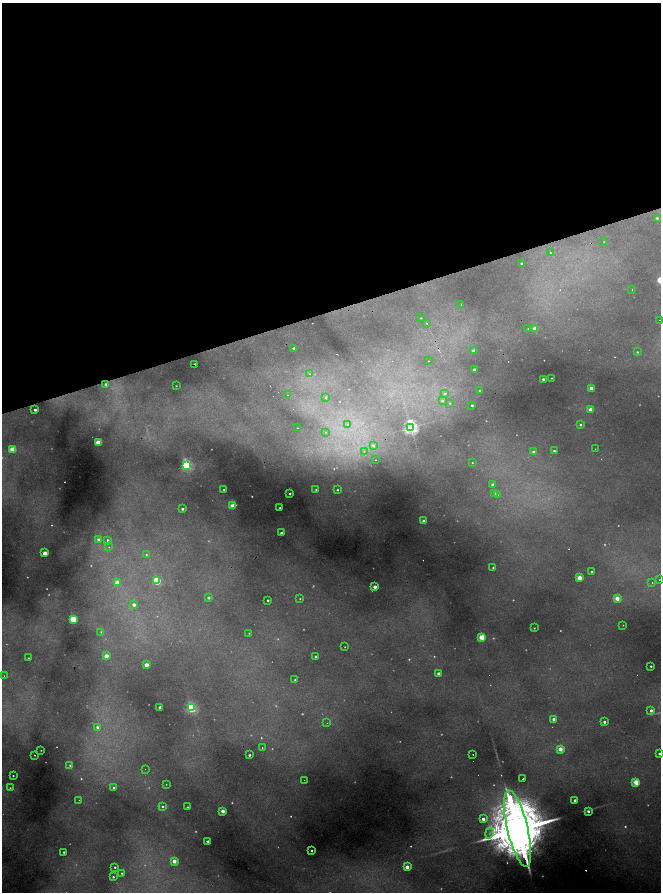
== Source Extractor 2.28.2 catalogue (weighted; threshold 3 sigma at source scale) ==
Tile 2 of 4 x 4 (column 2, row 1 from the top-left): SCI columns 1538-2854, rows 5343-7122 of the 5831 x 7122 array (HDU 1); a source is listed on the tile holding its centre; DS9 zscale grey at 2 x 2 block average (1 PNG px = mean of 2 x 2 image px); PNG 663 x 894 px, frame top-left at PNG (2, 3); each listed source drawn as its Kron ellipse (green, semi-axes under 4 px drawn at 4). Shown black and unused: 35% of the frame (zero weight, under 2 of 4 exposures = <1% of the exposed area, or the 3 px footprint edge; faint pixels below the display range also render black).
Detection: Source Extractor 2.28.2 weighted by HDU 2 'WHT'; one run over the whole footprint, this tile lists its part. Background 0.541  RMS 0.021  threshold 0.093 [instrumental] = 3 sigma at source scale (4.5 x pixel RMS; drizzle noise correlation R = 1.50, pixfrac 1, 0.05/0.05 arcsec/px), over >= 5 px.
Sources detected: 183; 40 too faint to see at this stretch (2 x 2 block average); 11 cosmic-ray / hot-pixel residue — neither listed nor drawn; the other 132 listed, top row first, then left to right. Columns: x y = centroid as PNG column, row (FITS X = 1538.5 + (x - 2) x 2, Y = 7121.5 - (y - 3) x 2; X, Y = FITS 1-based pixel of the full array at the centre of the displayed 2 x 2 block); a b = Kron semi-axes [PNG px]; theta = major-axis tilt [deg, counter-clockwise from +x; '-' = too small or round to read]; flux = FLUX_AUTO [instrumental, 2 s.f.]
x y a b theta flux
657 218 2 2 - 8.8
604 242 2 2 - 1.8
550 253 2 2 - 2.5
522 264 2 2 - 16
632 290 2 2 - 3.5
461 304 2 2 - 4.5
421 318 2 2 - 3.9
659 320 2 2 - 1.9
427 323 2 2 - 6.8
528 329 2 2 - 3.2
535 329 3 2 - 74
294 348 2 2 - 12
474 351 3 2 - 27
637 352 2 2 - 5.6
428 361 2 2 - 1.8
195 364 3 2 - 9.3
474 370 2 2 - 18
310 374 3 3 - 7.3
551 378 2 2 - 3.3
543 379 2 2 - 14
106 384 2 2 - 11
176 386 2 2 - 2.5
592 388 3 2 - 48
480 391 2 2 - 8.2
445 393 4 3 - 7.5
288 395 3 2 - 4.1
326 397 3 3 - 6.4
442 401 4 4 - 12
450 403 2 2 - 9.1
472 405 2 2 - 9.9
591 409 3 2 - 48
35 410 2 2 - 14
348 425 3 3 - 5.6
580 425 3 3 - 8.3
411 427 4 4 - 1800
297 428 2 2 - 3
326 432 2 2 - 3.2
98 442 3 3 - 150
373 446 3 3 - 9.8
13 449 3 3 - 160
595 449 2 2 - 1.7
364 451 3 3 - 4.2
554 451 2 2 - 9.3
533 452 3 3 - 13
375 460 2 2 - 4.1
472 463 2 2 - 4.3
187 465 3 3 - 850
493 485 2 2 - 25
224 489 2 2 - 4
316 489 2 2 - 4.5
337 490 3 2 - 5.1
290 493 2 2 - 7.6
494 493 2 2 - 9
497 495 2 2 - 5.6
233 506 3 3 - 110
280 508 2 2 - 5.4
182 509 2 2 - 10
424 521 2 2 - 41
281 533 2 2 - 15
98 539 3 2 - 12
107 540 2 2 - 16
109 547 2 2 - 2.3
45 553 3 2 - 60
146 555 3 3 - 5.5
493 568 3 2 - 5.1
592 571 2 2 - 4.9
579 578 3 3 - 98
659 580 2 2 - 2
157 581 3 3 - 330
117 583 3 3 - 71
652 583 2 2 - 3.6
375 587 2 2 - 35
209 598 3 2 - 12
617 598 3 2 - 67
300 599 2 2 - 3.3
268 600 2 2 - 8
134 605 3 2 - 22
73 619 3 3 - 250
623 625 2 2 - 2.2
534 628 2 2 - 4.2
101 632 3 2 - 3.7
249 633 2 2 - 3.2
482 637 3 3 - 150
345 647 2 2 - 2.6
106 656 3 3 - 52
316 657 2 2 - 13
29 658 2 2 - 4.5
146 665 3 2 - 53
651 666 2 2 - 8
438 673 2 2 - 21
4 676 2 2 - 2.4
295 680 2 2 - 6.8
160 707 2 2 - 27
191 708 3 3 - 760
651 710 3 2 - 17
554 719 2 2 - 16
604 722 3 2 - 14
327 723 2 2 - 2.8
97 727 3 3 - 12
262 748 2 2 - 2.1
560 749 3 2 - 59
41 750 2 2 - 2.7
473 754 2 2 - 4.4
659 754 2 2 - 8
35 755 2 2 - 3.7
249 755 2 2 - 11
70 765 3 3 - 7.2
145 769 2 2 - 2.1
13 776 2 2 - 5.1
523 779 2 2 - 6.4
304 780 2 2 - 1.5
636 782 3 3 - 110
166 784 2 2 - 2.7
10 788 2 2 - 3.9
114 788 3 3 - 9.1
79 800 2 2 - 2.7
575 800 2 2 - 16
163 806 3 3 - 9
187 807 2 2 - 4.3
223 811 2 2 - 44
588 811 2 2 - 15
483 819 3 2 - 30
518 829 39 10 -77 68000
489 833 5 3 - 11
208 841 2 2 - 12
312 851 2 2 - 6.2
64 852 2 2 - 8
174 861 3 2 - 50
115 867 2 2 - 7.5
407 867 2 2 - 52
122 873 2 2 - 4.5
113 877 2 2 - 6.5
Overlapping masked pixels (flux is a lower limit): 2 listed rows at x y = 195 364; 518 829
Isophote crosses this tile's border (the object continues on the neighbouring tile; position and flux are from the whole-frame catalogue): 2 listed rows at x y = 659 754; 518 829